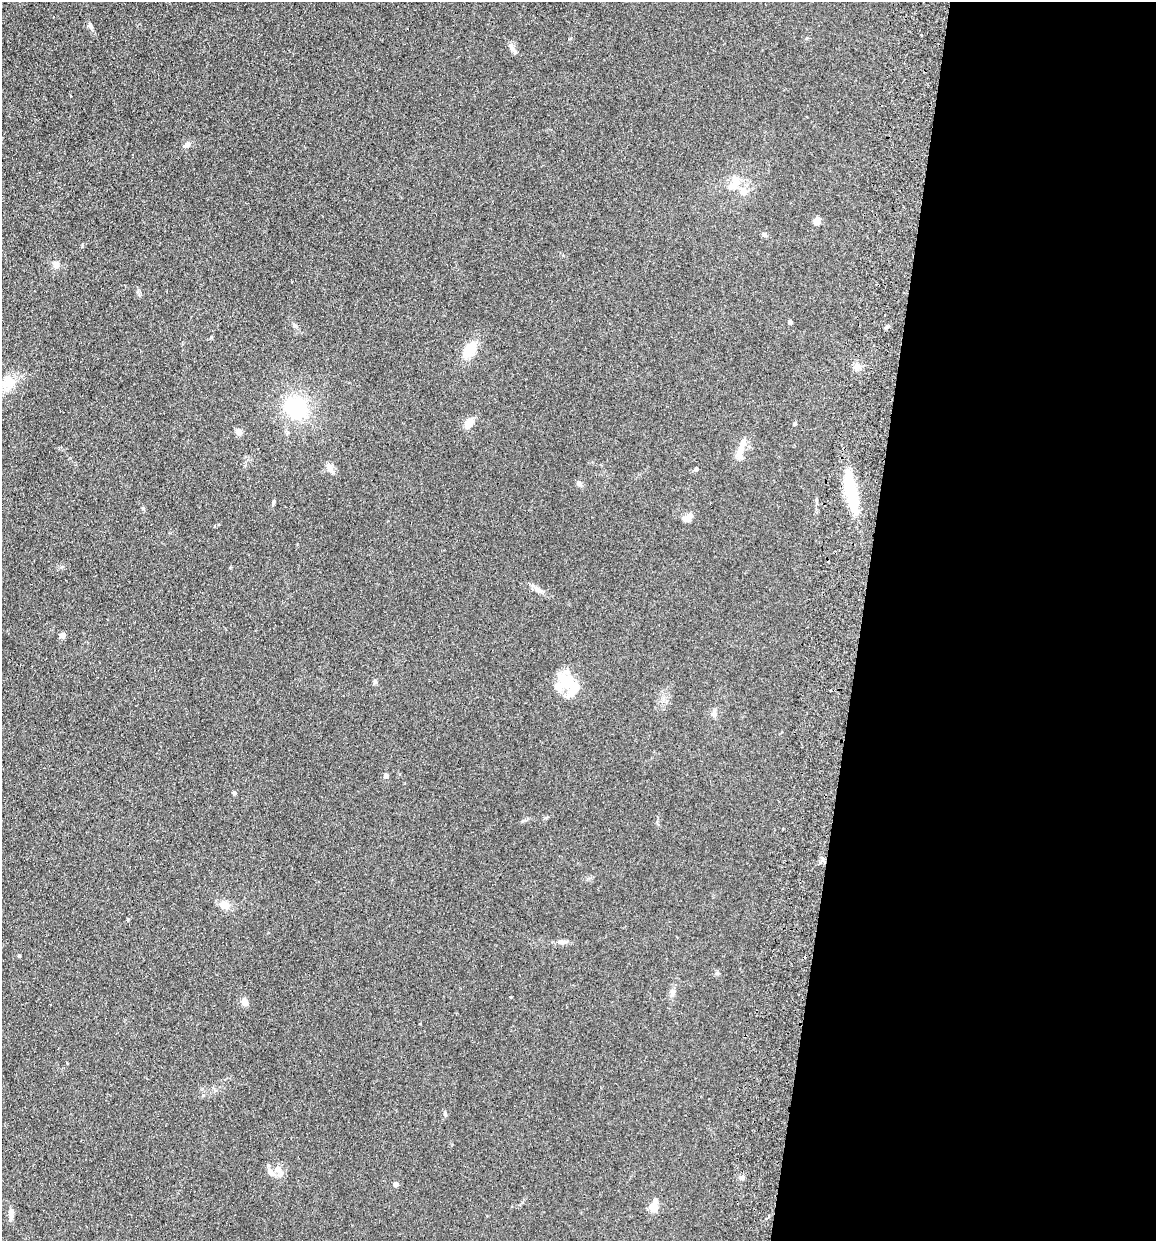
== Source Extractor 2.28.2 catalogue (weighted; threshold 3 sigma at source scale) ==
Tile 12 of 4 x 4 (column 4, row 3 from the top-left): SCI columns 3640-4793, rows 1254-2492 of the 5089 x 4985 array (HDU 1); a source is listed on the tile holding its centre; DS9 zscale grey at full resolution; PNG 1158 x 1243 px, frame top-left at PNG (2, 2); no overlay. Shown black and unused: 26% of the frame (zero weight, under 2 of 3 exposures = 3% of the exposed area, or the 3 px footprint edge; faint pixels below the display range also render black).
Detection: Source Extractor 2.28.2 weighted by HDU 2 'WHT'; one run over the whole footprint, this tile lists its part. Background 0.183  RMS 0.012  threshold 0.0541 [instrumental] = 3 sigma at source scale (4.5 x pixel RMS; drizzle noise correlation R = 1.50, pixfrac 1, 0.05/0.05 arcsec/px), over >= 5 px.
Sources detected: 44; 1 cosmic-ray / hot-pixel residue — not listed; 2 inside a brighter listed object's ellipse — not listed separately; the other 41 listed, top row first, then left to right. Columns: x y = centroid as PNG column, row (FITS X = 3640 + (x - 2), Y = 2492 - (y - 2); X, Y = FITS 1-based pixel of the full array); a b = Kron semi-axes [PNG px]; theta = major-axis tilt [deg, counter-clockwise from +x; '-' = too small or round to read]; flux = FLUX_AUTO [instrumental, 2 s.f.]
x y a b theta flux
90 26 10 5 -58 3
921 35 3 2 - 2.9
512 48 13 6 -59 4.5
187 145 9 6 19 3.9
736 181 15 10 73 12
742 193 9 7 -17 5.2
816 221 7 6 - 9.2
56 265 9 8 - 5.4
790 322 4 4 - 4.7
470 349 16 10 55 29
857 367 10 8 -80 5.9
7 382 21 12 39 19
297 408 21 19 -48 75
469 423 12 8 49 10
794 423 5 4 - 1.5
239 432 5 4 - 10
740 451 20 9 72 12
329 466 12 8 -62 5.9
696 469 4 4 - 3.2
579 483 8 6 -50 2.9
850 491 49 12 -80 54
273 502 7 4 83 1.8
688 517 11 6 31 9.6
537 589 13 6 -33 5.3
62 635 4 4 - 11
375 681 5 5 - 2.1
565 681 26 22 -22 35
830 691 2 2 - 1.3
714 714 9 8 - 4.1
386 776 4 4 - 6.5
234 793 4 4 - 2.6
225 905 12 10 -5 10
562 942 11 6 -6 4.2
19 955 4 3 - 1.6
672 993 10 7 88 4.5
244 1002 9 8 - 5.9
445 1114 7 3 -90 1.6
278 1169 10 8 35 7.6
395 1184 4 4 - 6.6
654 1206 13 8 74 13
11 1213 15 6 89 7.3
Unlisted compact peaks at least as high as the median listed source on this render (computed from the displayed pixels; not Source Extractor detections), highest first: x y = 511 997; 143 508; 128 919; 211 337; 717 973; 546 818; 82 246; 294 325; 62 567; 138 292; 522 1202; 569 39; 740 1178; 420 1024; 230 568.